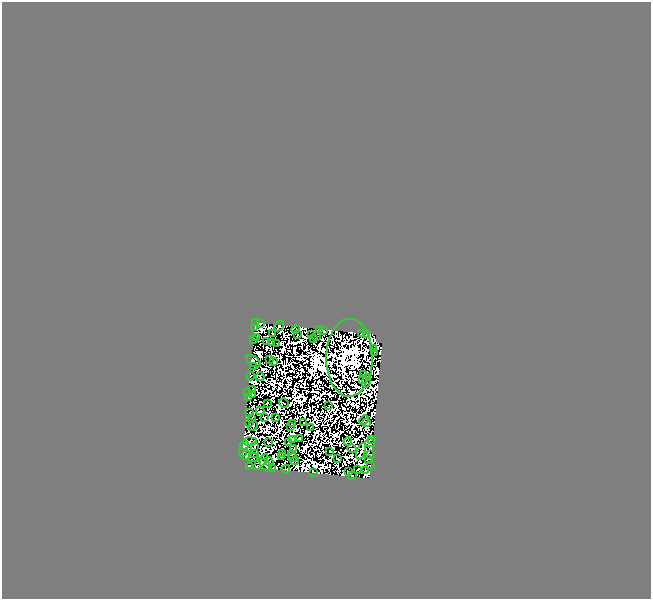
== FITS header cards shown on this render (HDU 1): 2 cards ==
NAXIS1  =                  649
NAXIS2  =                  597

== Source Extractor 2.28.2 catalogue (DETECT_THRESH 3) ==
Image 649 x 597 px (HDU 1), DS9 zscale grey, 1 PNG px = 1 image px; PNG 653 x 601 px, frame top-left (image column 1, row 597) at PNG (2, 2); each listed source drawn as its Kron ellipse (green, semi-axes under 4 px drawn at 4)
Background 1.09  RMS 0.0011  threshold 0.00333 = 3 sigma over >= 5 px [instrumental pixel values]
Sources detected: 205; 116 with non-positive FLUX_AUTO (blend fragments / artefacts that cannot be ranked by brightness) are neither listed nor drawn; the other 89 listed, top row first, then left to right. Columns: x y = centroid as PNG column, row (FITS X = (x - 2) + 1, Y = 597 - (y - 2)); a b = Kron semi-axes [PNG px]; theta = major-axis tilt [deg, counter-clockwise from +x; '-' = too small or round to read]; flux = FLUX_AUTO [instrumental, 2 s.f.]
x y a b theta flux
255 323 3 2 - 67
260 323 4 3 - 300
279 326 6 3 57 220
255 327 3 2 - 110
296 329 4 2 - 32
320 330 4 3 - 340
324 331 3 3 - 3.1
361 333 3 2 - 440
272 334 4 2 - 150
366 334 3 2 - 130
297 335 3 2 - 47
312 335 3 2 - 110
316 337 3 2 - 72
257 338 3 2 - 150
253 339 3 2 - 300
313 339 3 2 - 79
266 342 3 2 - 110
272 343 4 2 - 55
277 343 2 2 - 77
373 349 2 2 - 86
374 352 2 2 - 70
349 358 39 23 89 4400
269 360 2 2 - 120
253 361 8 4 -37 720
274 362 3 2 - 230
253 367 3 2 - 110
364 375 3 2 - 130
251 376 4 2 - 71
260 377 4 2 - 160
363 379 4 2 - 82
366 381 7 3 73 93
253 389 4 2 - 250
248 393 3 2 - 20
253 395 4 2 - 130
249 397 3 2 - 150
267 403 3 2 - 97
284 403 5 2 - 36
329 406 3 2 - 47
260 411 4 2 - 190
250 412 2 2 - 79
264 418 4 2 - 61
276 418 4 2 - 160
252 419 3 2 - 200
364 420 5 2 - 12
249 422 3 2 - 33
292 423 2 2 - 120
304 423 2 2 - 84
367 423 3 2 - 220
253 426 5 2 - 39
290 427 4 2 - 10
310 428 2 2 - 94
300 438 3 2 - 64
293 439 4 2 - 150
371 439 4 2 - 300
250 441 7 2 2 210
348 442 4 2 - 31
268 443 3 2 - 240
289 443 4 3 - 98
370 443 4 3 - 120
244 445 5 4 - 1100
255 447 4 2 - 1.2
293 449 4 2 - 74
352 449 4 3 - 6
330 451 2 2 - 120
361 451 9 2 69 710
243 452 3 2 - 270
255 453 3 2 - 140
282 453 3 2 - 5.7
291 454 3 2 - 48
246 455 5 3 - 21
371 455 3 2 - 21
281 457 3 3 - 71
254 458 5 2 - 12
293 458 4 4 - 250
338 459 4 3 - 330
369 459 3 2 - 130
295 461 4 2 - 73
261 462 10 3 47 200
269 462 4 3 - 380
266 465 8 4 -46 460
249 466 4 2 - 160
370 466 2 2 - 66
273 468 2 2 - 43
286 469 4 3 - 84
357 470 3 2 - 140
366 470 3 2 - 230
313 472 2 2 - 140
348 472 3 2 - 77
352 476 2 2 - 110
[116 non-positive-flux detections neither listed nor drawn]